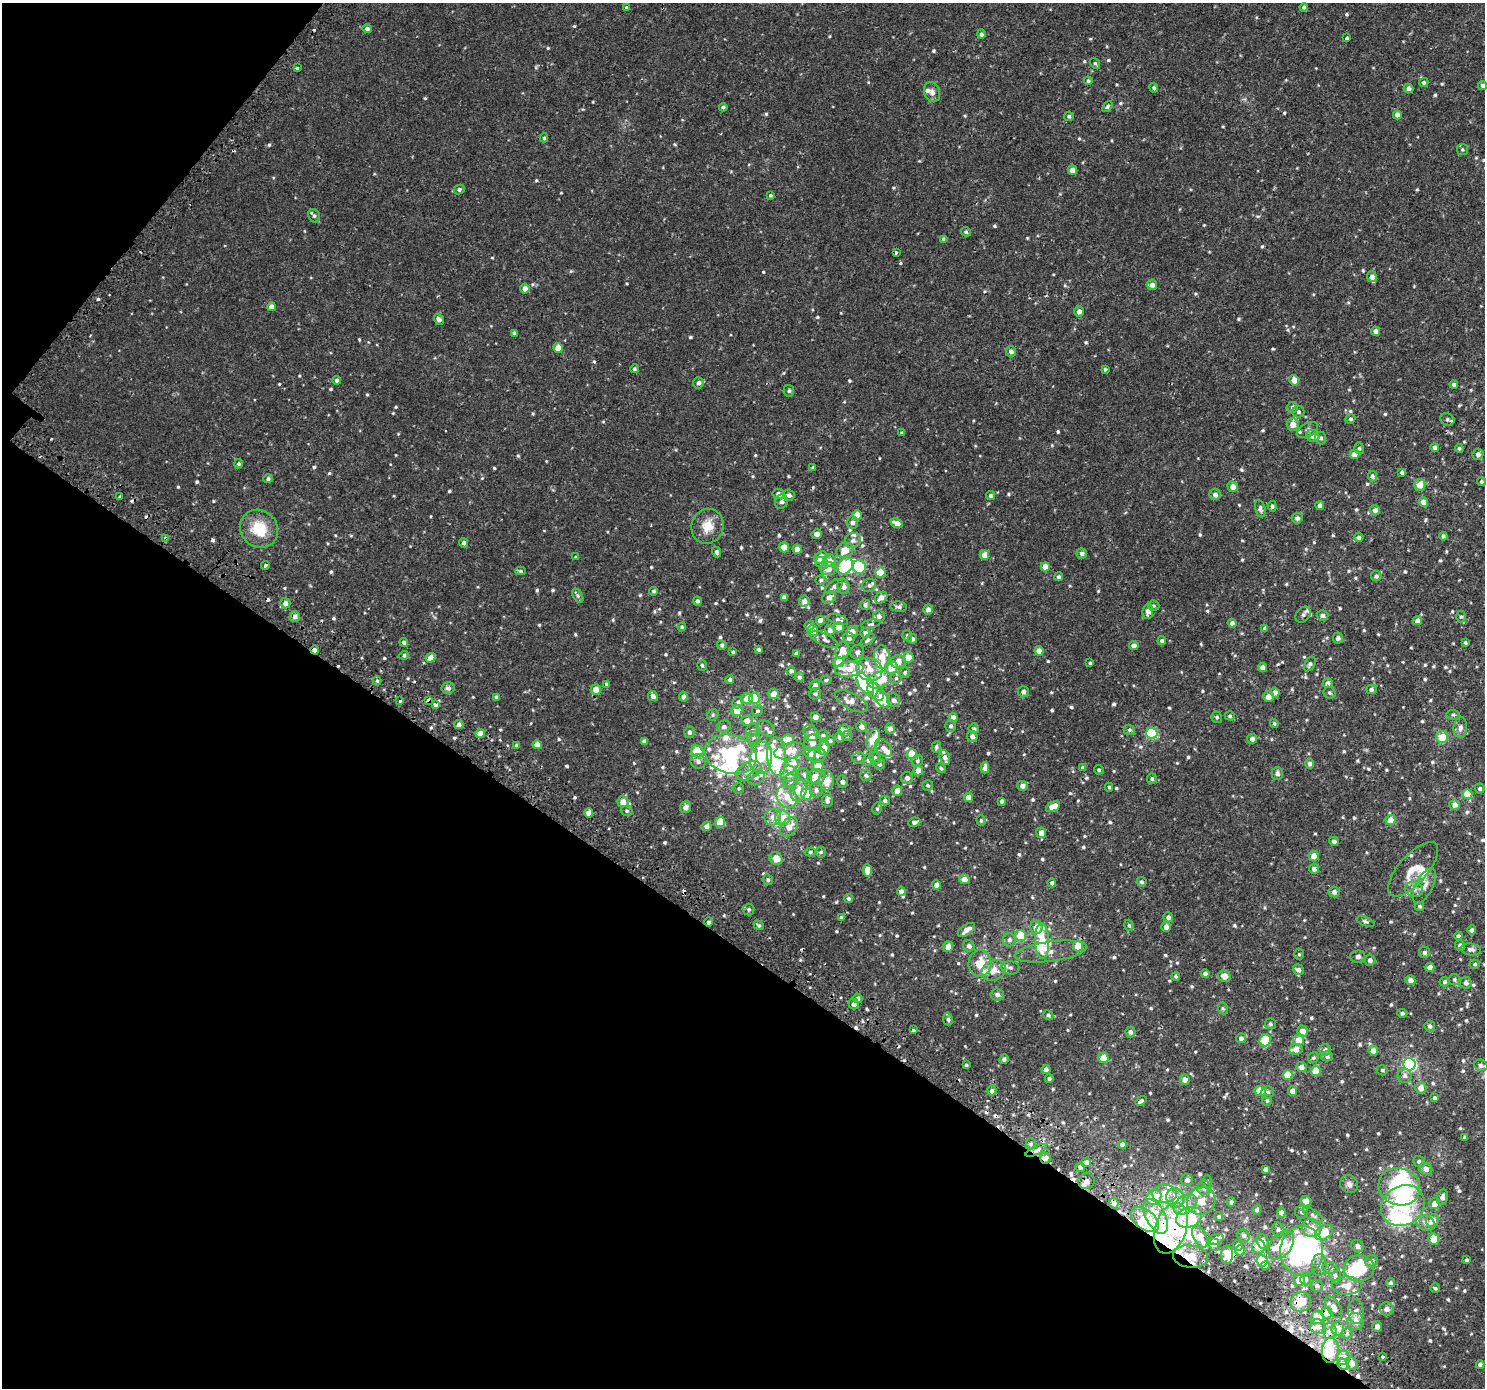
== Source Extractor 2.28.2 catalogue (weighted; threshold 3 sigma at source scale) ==
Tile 9 of 4 x 4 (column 1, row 3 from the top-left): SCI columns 64-1546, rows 1627-3012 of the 6045 x 6093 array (HDU 1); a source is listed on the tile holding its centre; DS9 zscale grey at full resolution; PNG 1487 x 1390 px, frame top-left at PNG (2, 3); each listed source drawn as its Kron ellipse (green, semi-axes under 4 px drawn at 4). Shown black and unused: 35% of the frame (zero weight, under 2 of 3 exposures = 3% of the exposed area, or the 3 px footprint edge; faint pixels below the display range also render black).
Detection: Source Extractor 2.28.2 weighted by HDU 2 'WHT'; one run over the whole footprint, this tile lists its part. Background 0.00285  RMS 0.0031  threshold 0.0138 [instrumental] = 3 sigma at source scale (4.5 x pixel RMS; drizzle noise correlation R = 1.50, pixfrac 1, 0.0396/0.0396 arcsec/px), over >= 5 px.
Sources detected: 868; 15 inside a brighter object's white glare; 18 cosmic-ray / hot-pixel residue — neither listed nor drawn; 75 inside a brighter listed object's ellipse — not listed separately; of the other 760, all 500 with FLUX_AUTO >= 0.425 (the completeness limit of this list) listed and drawn (260 fainter detections not listed), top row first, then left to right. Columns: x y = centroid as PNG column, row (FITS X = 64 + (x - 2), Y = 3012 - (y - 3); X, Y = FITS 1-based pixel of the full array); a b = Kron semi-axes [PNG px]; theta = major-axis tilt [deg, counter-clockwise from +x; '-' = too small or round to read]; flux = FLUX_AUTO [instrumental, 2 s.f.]
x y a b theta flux
1304 7 4 4 - 0.57
627 8 4 4 - 0.88
367 29 5 4 - 0.8
981 34 5 4 - 0.74
1346 38 3 3 - 1
1095 63 6 4 -52 0.43
297 68 3 3 - 1.1
1088 81 4 4 - 0.43
1424 83 5 4 - 0.55
1483 85 4 4 - 0.9
1154 88 4 4 - 0.65
1409 88 5 4 - 1.1
932 92 10 8 -69 1.3
1107 106 6 4 52 0.5
723 107 4 4 - 0.68
1397 115 4 4 - 1.6
1069 116 5 4 - 0.55
544 138 4 4 - 0.48
1462 149 5 5 - 0.5
1072 170 5 4 - 2
459 189 5 4 - 0.58
770 195 4 4 - 0.45
314 216 7 5 -55 0.65
966 232 5 4 - 0.51
944 239 4 4 - 0.93
896 252 3 3 - 0.93
1372 277 5 5 - 1.4
1152 285 5 5 - 1.3
525 289 5 5 - 1.6
271 307 4 4 - 2.2
1079 311 5 5 - 1.3
439 319 6 4 -52 1
1376 331 4 4 - 1.1
514 333 4 4 - 0.68
558 348 5 4 - 2.9
1011 351 5 5 - 1.2
634 369 4 4 - 0.47
1105 369 3 3 - 0.43
337 380 4 4 - 0.95
1294 380 5 5 - 2.3
698 383 6 5 - 0.94
1454 384 4 4 - 0.6
789 391 6 5 - 0.61
1292 407 5 5 - 0.66
1298 412 6 6 - 0.6
1350 419 5 4 - 0.51
1447 419 7 6 - 0.59
1293 424 6 6 - 2.6
1307 430 11 6 30 0.98
902 433 4 3 - 0.65
1313 436 7 6 - 1.8
1320 438 6 5 - 0.78
1435 447 4 4 - 0.92
1359 448 6 4 -75 0.53
1459 448 4 4 - 0.48
1355 454 5 4 - 2.4
1478 454 5 5 - 0.85
238 464 5 4 - 0.49
813 468 4 4 - 0.52
1402 472 4 4 - 0.59
1372 476 5 4 - 0.72
268 479 5 4 - 0.74
1481 482 4 4 - 0.48
1420 485 6 5 - 3.4
1233 486 5 5 - 1.9
779 494 6 5 - 1.2
789 495 6 5 - 1.1
990 495 4 4 - 0.62
1215 495 5 5 - 1.2
120 497 3 3 - 0.43
781 502 7 6 - 1.1
1423 502 5 4 - 2.5
1272 506 5 4 - 0.65
1320 506 4 4 - 1.1
1260 509 9 5 -77 0.7
1375 510 5 5 - 1.1
857 515 5 4 - 3.7
1297 518 5 5 - 0.88
852 523 6 5 - 1.1
897 523 6 4 -24 2.3
707 526 17 16 - 4.2
259 529 20 18 -43 8.1
817 534 5 4 - 1.8
1443 536 4 4 - 0.63
1358 537 5 5 - 0.71
166 538 3 3 - 2.2
853 540 8 7 - 1.1
463 543 5 4 - 0.99
784 547 5 5 - 2.3
797 549 4 4 - 2.3
845 550 9 7 22 3.3
716 552 5 4 - 0.69
1082 553 5 5 - 0.94
984 555 5 4 - 2.6
576 557 3 3 - 0.55
821 557 7 5 39 4.5
829 561 6 6 - 2
822 563 7 5 -44 1
265 566 4 3 - 0.76
845 566 9 7 58 14
859 567 7 6 - 11
1045 567 4 4 - 3
828 569 8 6 6 2.8
521 571 5 4 - 0.47
880 573 5 5 - 7.2
1376 576 5 5 - 0.69
1058 577 4 4 - 0.62
821 580 5 4 - 0.58
869 585 7 6 - 0.91
843 586 8 6 -74 1.7
834 587 10 5 36 1
654 591 4 4 - 0.51
578 596 7 4 -59 0.56
784 597 4 4 - 1.1
829 598 7 5 26 1.7
881 598 7 5 39 1.7
697 601 4 4 - 0.79
804 601 5 5 - 1.6
285 603 5 5 - 1.4
865 605 5 5 - 0.8
1154 606 6 5 - 0.48
898 607 8 5 -7 0.74
928 609 5 4 - 1.4
1148 611 7 5 84 1.4
1303 615 9 6 50 0.89
1322 615 6 5 - 1
879 616 6 5 - 1.2
295 617 5 5 - 1.4
1461 617 6 5 - 0.45
820 620 4 4 - 2
838 620 10 5 -16 0.8
1417 620 5 4 - 1.3
1232 623 4 4 - 1.1
871 624 9 4 11 0.59
809 625 5 4 - 0.6
682 627 4 4 - 0.43
839 627 5 5 - 3.4
1265 628 4 4 - 0.82
813 630 6 5 - 4.9
830 630 5 5 - 0.97
852 632 6 5 - 1.8
865 633 5 5 - 1.3
907 636 6 4 -70 0.44
849 638 6 5 - 0.87
1338 638 5 5 - 0.66
824 639 15 6 -26 1.2
913 639 5 4 - 0.81
868 640 8 4 37 0.69
1162 641 4 4 - 0.71
404 642 4 4 - 0.71
1465 643 4 3 - 0.46
722 645 4 4 - 0.65
1134 646 5 4 - 1.3
314 650 4 3 - 1.9
758 650 4 3 - 0.56
842 651 8 6 70 3.4
1039 651 4 4 - 2.1
733 652 4 3 - 0.46
857 652 7 6 - 1
796 653 4 4 - 0.92
404 655 5 4 - 0.62
882 657 12 8 -82 4.2
908 657 5 5 - 3.2
431 658 5 4 - 2.4
839 662 5 5 - 3.7
898 662 7 6 - 2.3
1090 663 3 3 - 0.45
1310 664 8 5 60 0.63
702 665 5 4 - 0.52
891 667 6 6 - 4.3
1262 667 4 4 - 1.4
849 669 14 7 9 3.1
869 669 13 11 -24 3.1
791 671 4 4 - 0.87
905 672 5 5 - 0.56
799 677 5 4 - 0.69
896 678 5 5 - 0.62
730 679 4 4 - 0.68
826 680 5 4 - 0.48
880 680 12 7 21 7.1
377 681 4 4 - 0.44
1328 683 5 5 - 1.1
865 684 12 6 -57 22
607 685 3 3 - 1.2
815 685 6 4 52 0.89
448 688 6 6 - 1.1
596 689 5 5 - 2.4
1371 689 5 4 - 0.67
876 692 10 7 -51 1.7
1023 692 5 5 - 0.92
1275 692 5 4 - 1.5
1330 693 6 5 - 0.53
773 694 5 5 - 2.4
815 694 6 5 - 0.56
653 696 5 4 - 1.5
1268 696 5 5 - 1.8
496 697 4 4 - 0.77
683 697 5 4 - 1
747 698 6 5 - 2.7
754 698 5 5 - 13
883 699 9 6 -58 5.4
428 700 4 3 - 14
894 700 7 6 - 0.97
399 701 3 3 - 1.2
851 701 18 8 -28 2.3
738 703 6 5 - 0.82
436 705 4 3 - 2.3
737 710 6 5 - 3.7
757 711 6 5 - 0.54
713 715 6 5 - 0.46
1453 715 7 5 -6 0.49
1230 716 5 4 - 0.45
815 717 5 4 - 1.8
1217 717 5 5 - 0.51
953 718 5 4 - 2
747 721 5 5 - 2
459 724 4 4 - 1.1
1274 724 4 4 - 0.43
950 726 6 5 - 0.67
724 727 7 6 - 0.89
861 727 5 5 - 1.5
766 728 9 7 -41 1.1
890 728 5 5 - 1.3
1460 728 10 7 82 1.3
974 729 5 5 - 0.65
752 730 6 6 - 0.74
1129 730 6 5 - 0.53
845 731 6 6 - 0.87
689 732 5 5 - 0.82
811 733 8 7 - 1.6
1152 733 5 5 - 21
480 734 4 4 - 2.8
823 735 5 5 - 0.49
847 736 5 5 - 0.43
972 736 5 5 - 1.3
753 737 7 6 - 0.69
839 737 5 5 - 1
1442 737 6 6 - 4.2
788 739 6 5 - 2.9
1252 739 5 5 - 0.98
873 740 11 6 72 8.1
644 741 4 4 - 1
830 741 5 5 - 0.54
812 743 8 8 - 2.2
537 745 4 4 - 3
516 746 4 4 - 0.71
936 747 6 4 71 0.57
824 748 7 6 - 2.2
883 748 10 6 -49 1.7
697 751 7 5 -38 11
789 751 15 8 12 3.6
731 754 26 19 -14 17
810 754 6 5 - 1.9
912 754 5 5 - 7.7
817 755 9 7 7 1.4
777 757 19 9 -86 18
761 758 16 11 86 7.7
859 758 6 5 - 0.65
875 758 6 5 - 0.7
945 758 8 5 -73 1.3
868 760 6 5 - 0.78
698 761 7 7 - 0.9
917 761 6 5 - 0.6
1310 763 5 4 - 1.1
879 764 5 5 - 0.69
791 766 8 6 48 4.2
818 766 5 5 - 3.2
941 768 5 4 - 0.53
985 768 5 4 - 1.7
1083 768 4 4 - 1
918 770 5 5 - 2.7
1099 770 5 4 - 0.5
749 771 13 8 29 3.1
789 774 8 8 - 2.5
1277 774 6 5 - 1
805 775 8 6 -51 0.87
866 775 6 5 - 0.66
816 776 9 7 -1 1.9
756 778 9 7 30 1.2
907 778 6 6 - 1.3
1152 779 5 5 - 0.56
826 780 10 7 -87 4.3
791 781 7 7 - 0.99
842 782 6 5 - 0.77
928 785 5 5 - 0.49
1022 786 5 5 - 1.3
1109 787 4 4 - 0.5
739 788 5 5 - 0.44
1480 788 5 5 - 0.63
816 790 7 6 - 0.98
798 791 11 8 72 3.3
897 791 5 5 - 2.3
807 794 6 5 - 8.3
1467 794 5 5 - 6.1
787 797 12 9 -61 3.2
968 797 4 4 - 2.1
885 800 5 5 - 0.7
827 801 6 5 - 0.89
1002 801 4 3 - 0.67
623 802 5 5 - 2.8
1454 805 5 5 - 1.4
685 807 6 5 - 1.2
1053 807 7 4 28 3.5
877 809 6 5 - 0.49
627 811 6 5 - 0.55
588 813 4 4 - 1.8
773 817 8 8 - 1.8
783 818 7 7 - 3.7
1390 820 5 5 - 3.1
981 821 5 4 - 0.46
720 822 5 5 - 6.1
914 822 6 4 10 0.89
707 826 5 4 - 1.3
789 827 11 7 53 2.5
1041 833 5 5 - 2
1334 841 5 4 - 0.82
810 852 5 4 - 0.5
821 852 5 5 - 0.49
1314 856 5 5 - 2.4
776 859 7 6 - 2.9
1314 869 5 5 - 0.91
1413 869 34 14 48 5.1
867 870 6 4 -85 3.5
964 879 5 5 - 1.9
768 880 5 5 - 0.58
1141 882 5 5 - 0.51
1052 883 4 4 - 0.72
936 885 4 4 - 1.8
1424 886 19 8 63 2.2
1414 889 9 7 -16 1.4
901 891 5 4 - 1.2
1334 892 5 5 - 1.1
849 899 4 4 - 0.5
1420 906 4 4 - 0.46
749 910 6 6 - 0.63
841 917 4 3 - 0.54
1168 917 5 5 - 0.93
1365 921 9 4 -20 0.54
709 922 4 4 - 0.84
759 925 5 4 - 0.48
1129 925 6 4 -70 0.48
1036 927 7 6 - 2.6
1166 927 5 4 - 1.5
966 930 10 5 33 1.9
1472 930 5 4 - 0.79
1020 935 6 5 - 6.6
1458 936 4 3 - 0.62
1009 940 6 6 - 0.91
1042 941 18 7 -88 5.6
1460 945 5 5 - 0.73
969 946 6 5 - 0.95
1078 946 5 5 - 5.8
948 947 5 5 - 2.3
1471 949 10 6 -8 1
1051 951 36 10 8 4.2
1424 952 5 5 - 0.8
1299 954 5 5 - 0.45
1358 957 7 6 - 1
1370 960 5 5 - 0.98
980 963 13 11 85 5.3
1475 964 5 4 - 0.47
1430 967 4 4 - 2.4
1010 968 9 6 -7 0.96
993 970 12 9 29 3.2
1298 970 6 5 - 1.2
1205 973 4 4 - 0.83
1175 976 4 4 - 0.47
1224 976 6 6 - 1.9
1454 979 5 5 - 0.48
1410 980 5 5 - 1.7
1445 982 5 4 - 0.64
1466 983 6 5 - 0.96
997 994 6 6 - 1.1
858 998 5 4 - 0.8
854 1004 5 5 - 1.4
1223 1008 6 5 - 0.44
1402 1013 5 4 - 0.63
1048 1015 5 4 - 0.58
948 1019 6 5 - 0.71
1270 1024 5 5 - 0.55
1430 1026 5 5 - 0.79
913 1030 3 3 - 2.1
1302 1031 5 5 - 2.3
1130 1032 5 5 - 0.96
1241 1038 5 5 - 1
1265 1040 6 5 - 8.8
1299 1040 6 5 - 3
1296 1049 7 5 9 2.5
1325 1050 6 5 - 1
1373 1050 5 4 - 2.3
1327 1056 5 5 - 0.68
1103 1058 5 5 - 4.1
1313 1058 6 5 - 0.5
1004 1059 5 4 - 0.69
1409 1064 6 6 - 39
966 1065 4 4 - 0.44
1481 1065 7 5 -21 0.94
1301 1067 5 5 - 1.7
1046 1069 4 4 - 1
1382 1070 5 5 - 0.52
1316 1071 5 5 - 4.9
1288 1075 5 5 - 5.2
1405 1076 7 7 - 1
1049 1079 4 4 - 0.57
1185 1080 5 5 - 1.8
1421 1088 5 5 - 1.8
992 1091 5 5 - 0.83
1260 1091 5 5 - 5.9
1292 1091 5 4 - 1.9
1267 1093 7 6 - 0.97
1434 1098 4 4 - 0.51
1267 1100 6 4 -89 0.58
1141 1101 6 3 37 0.63
1465 1137 4 3 - 0.59
1031 1144 5 5 - 0.56
1122 1144 4 4 - 1.1
1036 1150 11 4 26 1.1
1045 1158 5 5 - 1.5
1086 1162 5 4 - 1.1
1419 1162 6 5 - 0.63
1080 1167 4 4 - 0.65
1265 1169 4 4 - 0.88
1426 1169 7 6 - 1.4
1187 1180 6 6 - 1
1086 1181 8 7 - 3.4
1207 1182 6 4 89 0.43
1349 1184 9 8 - 1.1
1399 1187 21 18 -21 22
1204 1188 7 7 - 0.96
1165 1194 12 9 2 3.4
1154 1197 8 6 43 5.3
1442 1197 8 5 78 1.1
1175 1198 10 9 - 2.6
1201 1201 15 13 31 4.3
1306 1201 5 5 - 2.3
1231 1202 4 4 - 0.58
1114 1203 5 4 - 1.1
1185 1204 13 8 34 2.9
1434 1204 5 5 - 2.2
1403 1206 23 19 32 18
1257 1210 5 4 - 0.71
1281 1212 5 4 - 1.7
1302 1212 6 6 - 0.81
1313 1215 11 5 -35 0.95
1156 1216 19 9 -62 5
1189 1217 13 10 22 6.1
1219 1217 4 4 - 0.44
1145 1220 16 9 -38 4.3
1433 1221 6 6 - 2.6
1426 1223 9 7 -28 1.5
1171 1228 26 15 72 22
1312 1228 10 9 - 3.5
1278 1229 7 6 - 0.81
1324 1232 10 6 29 7.5
1243 1235 7 5 -44 0.74
1200 1237 12 6 -66 3.5
1216 1239 8 5 20 1.5
1434 1239 5 5 - 4.7
1263 1241 8 6 -64 1.8
1214 1245 6 5 - 0.64
1238 1245 5 4 - 0.99
1281 1245 16 10 52 9.9
1357 1246 7 6 - 1.3
1259 1247 7 6 - 3.1
1240 1250 5 5 - 2.2
1302 1251 25 21 87 36
1227 1255 9 6 88 4.3
1190 1257 17 11 -7 4.6
1466 1260 4 3 - 0.48
1262 1261 5 5 - 16
1371 1261 6 6 - 1.3
1266 1265 4 4 - 1.9
1319 1265 11 7 84 1.7
1330 1268 7 6 - 0.92
1359 1268 15 13 -1 11
1335 1275 9 6 -80 0.87
1306 1279 6 5 - 0.79
1299 1280 5 5 - 3.3
1390 1283 4 4 - 0.51
1317 1286 6 6 - 0.89
1347 1286 15 9 0 3.1
1435 1288 5 5 - 0.43
1301 1302 10 9 - 4.9
1333 1307 12 6 -58 2.2
1386 1309 7 6 - 1.4
1356 1312 12 7 -85 1.6
1327 1313 6 5 - 3.3
1317 1318 6 6 - 5
1355 1321 8 8 - 2.2
1318 1327 8 7 - 1.8
1377 1327 5 5 - 1.4
1338 1328 7 6 - 2.3
1330 1331 8 6 -88 1.7
1347 1333 5 5 - 0.6
1330 1350 12 8 86 9.4
1343 1357 7 6 - 2.3
1382 1357 3 3 - 1.2
1352 1363 6 5 - 1.9
1343 1364 6 5 - 2.1
1480 1365 4 4 - 1.2
Overlapping masked pixels (flux is a lower limit): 15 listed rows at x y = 166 538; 314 650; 880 680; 865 684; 428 700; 1036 1150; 1045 1158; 1086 1181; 1171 1228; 1190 1257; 1301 1302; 1327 1313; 1318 1327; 1330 1350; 1343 1364
Isophote crosses this tile's border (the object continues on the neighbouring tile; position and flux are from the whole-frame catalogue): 1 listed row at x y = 1483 85